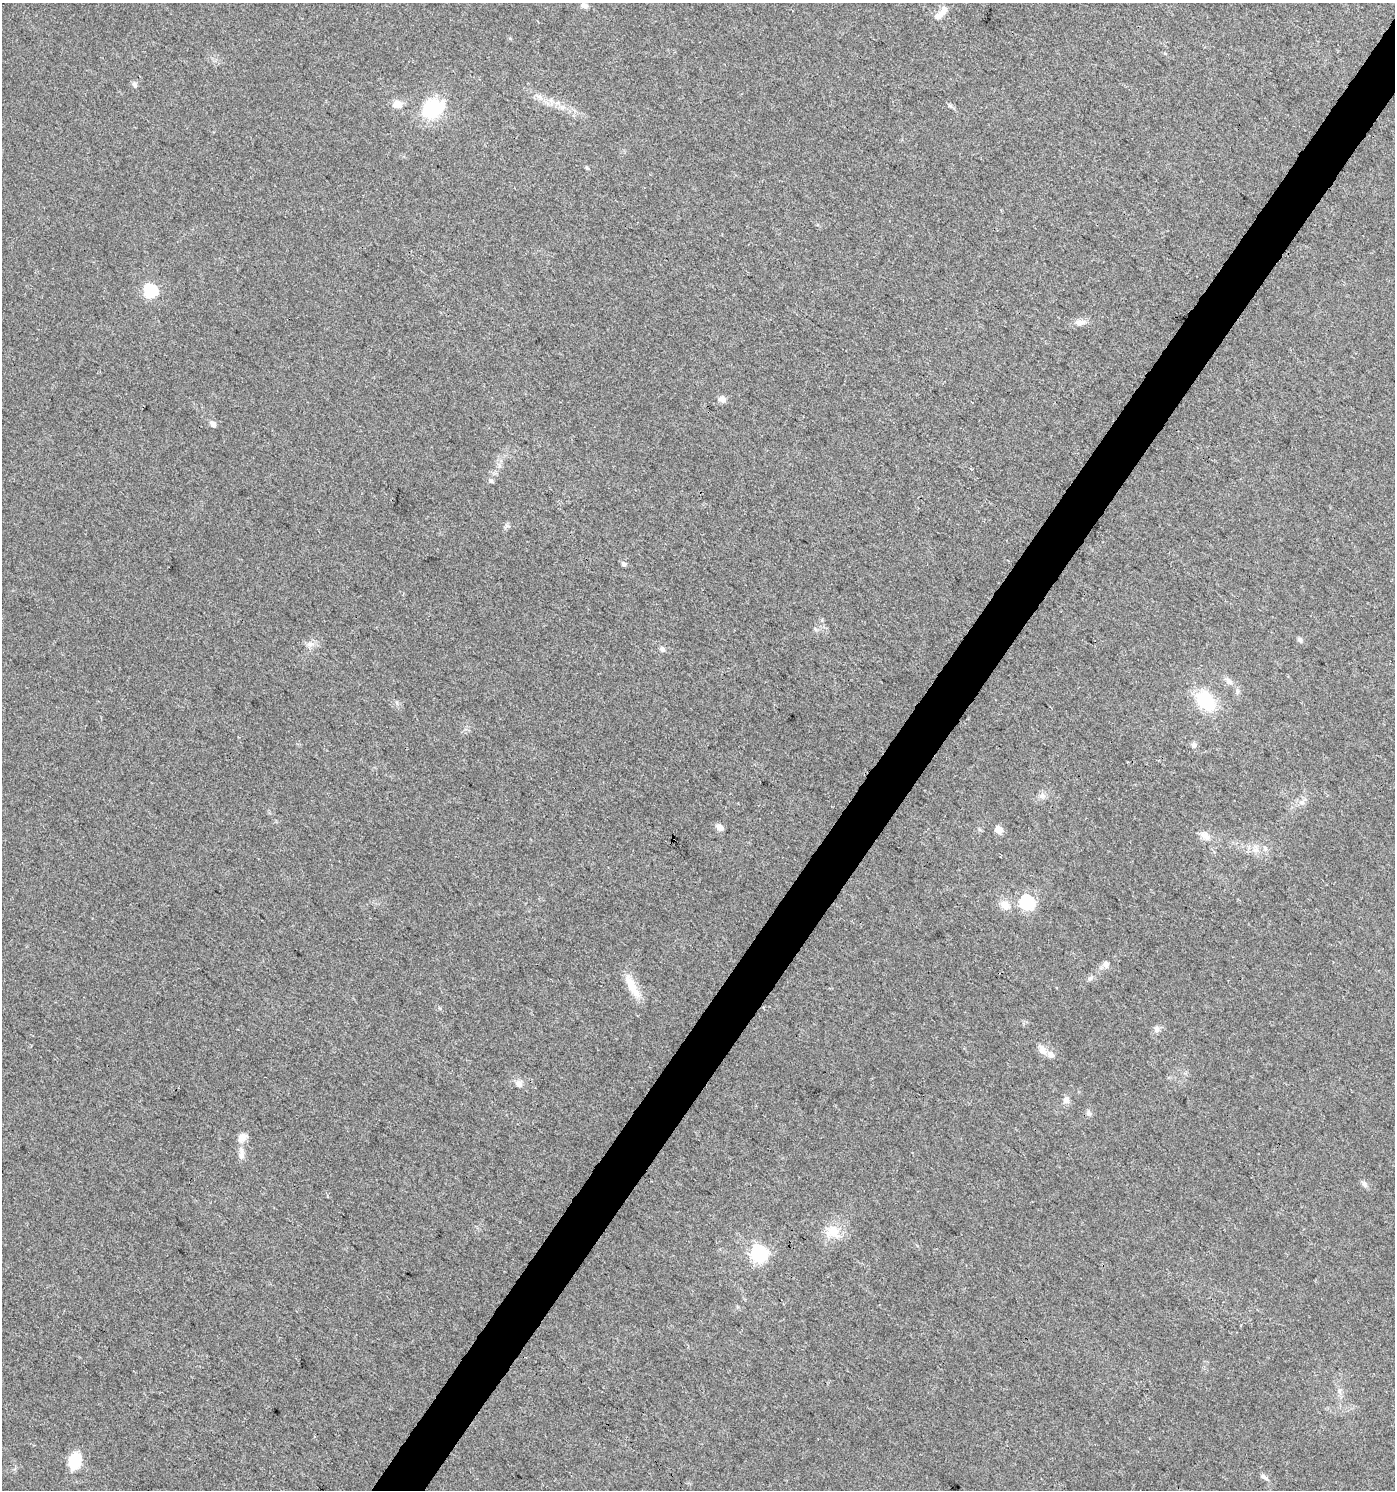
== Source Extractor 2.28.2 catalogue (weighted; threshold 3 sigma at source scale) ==
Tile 10 of 4 x 4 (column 2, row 3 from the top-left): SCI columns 1571-2963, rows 1492-2979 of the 5997 x 5955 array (HDU 1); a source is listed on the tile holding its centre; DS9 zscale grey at full resolution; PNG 1397 x 1492 px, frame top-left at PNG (2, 3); no overlay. Shown black and unused: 4% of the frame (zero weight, under 3 of 4 exposures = <1% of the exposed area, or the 3 px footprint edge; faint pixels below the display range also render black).
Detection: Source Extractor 2.28.2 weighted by HDU 2 'WHT'; one run over the whole footprint, this tile lists its part. Background 0.0437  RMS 0.0042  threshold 0.0188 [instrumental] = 3 sigma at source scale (4.5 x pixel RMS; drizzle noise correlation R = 1.50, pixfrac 1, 0.0396/0.0396 arcsec/px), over >= 5 px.
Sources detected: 43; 2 inside a brighter listed object's ellipse — not listed separately; the other 41 listed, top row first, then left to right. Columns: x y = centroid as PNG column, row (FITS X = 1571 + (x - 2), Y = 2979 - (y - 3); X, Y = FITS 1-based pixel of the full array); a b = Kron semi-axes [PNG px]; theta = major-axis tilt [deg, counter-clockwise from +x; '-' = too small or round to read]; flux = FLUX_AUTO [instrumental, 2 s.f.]
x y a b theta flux
584 5 9 7 -28 1.5
943 10 14 8 60 2.8
134 84 8 6 -74 1.1
397 104 11 10 - 3.8
951 106 7 4 -71 0.62
432 108 22 17 29 24
587 168 6 4 -71 0.53
150 291 6 6 - 62
1080 322 16 7 2 2.8
722 399 9 8 - 2
213 424 7 5 -47 1.9
491 481 7 5 -44 0.79
624 564 6 5 - 1.1
1300 640 7 6 - 1.1
310 644 10 6 9 2
662 649 7 6 - 1.1
1228 681 11 7 -59 1.9
1206 701 20 15 -46 21
1194 745 8 7 - 1.2
1043 796 8 6 -10 1.3
720 827 6 5 - 3.7
999 830 6 5 - 6
1205 836 17 8 -21 3
1265 848 8 4 -46 0.98
1027 902 7 6 - 78
1005 905 16 11 -53 3.8
1106 964 10 8 -64 1.6
1090 978 7 4 45 0.91
632 985 36 9 -61 7.5
1156 1030 8 8 - 1.6
1042 1049 14 8 -57 2.7
519 1084 9 8 - 2
1066 1100 9 8 - 2
242 1137 13 10 44 3.2
242 1154 18 7 89 2.7
1364 1184 9 6 -59 1.3
832 1232 22 17 12 8.3
759 1253 7 7 - 120
1340 1391 7 4 -72 0.96
75 1461 19 13 78 11
1263 1476 8 6 -24 1.2
Unlisted compact peaks at least as high as the median listed source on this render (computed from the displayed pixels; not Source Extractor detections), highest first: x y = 507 526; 440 1008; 397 703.